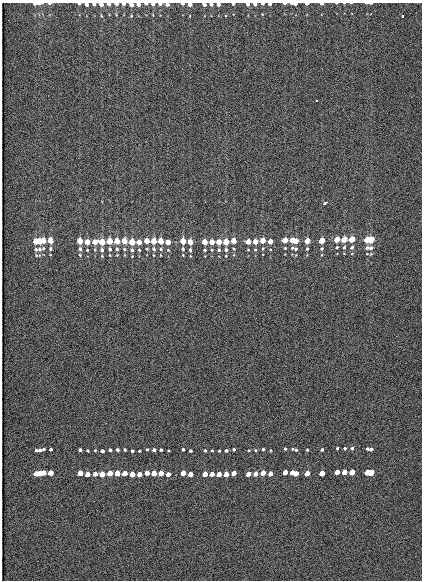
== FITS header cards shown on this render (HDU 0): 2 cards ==
NAXIS1  =                  420
NAXIS2  =                  578

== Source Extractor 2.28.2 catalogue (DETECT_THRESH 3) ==
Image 420 x 578 px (HDU 0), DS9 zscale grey, 1 PNG px = 1 image px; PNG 424 x 582 px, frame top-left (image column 1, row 578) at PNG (2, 3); no overlay
Background 207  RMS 12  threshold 34.7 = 3 sigma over >= 5 px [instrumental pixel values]
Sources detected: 191; all 191 listed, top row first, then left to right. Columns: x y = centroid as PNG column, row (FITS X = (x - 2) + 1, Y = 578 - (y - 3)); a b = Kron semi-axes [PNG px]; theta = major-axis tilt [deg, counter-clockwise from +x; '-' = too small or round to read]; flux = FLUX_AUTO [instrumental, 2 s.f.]
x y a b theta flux
35 3 3 3 - 4400
39 3 6 2 1 5100
49 3 3 2 - 1700
284 3 3 2 - 2400
336 3 3 2 - 610
344 3 3 2 - 570
351 3 3 2 - 620
369 3 7 2 0 3300
79 4 3 2 - 4700
87 4 4 3 - 7400
94 4 3 3 - 4800
101 4 4 3 - 15000
109 4 3 2 - 6600
116 4 3 2 - 6200
124 4 3 2 - 4800
131 4 4 3 - 13000
138 4 4 3 - 7400
146 4 4 2 - 3400
153 4 3 2 - 7600
160 4 4 2 - 6500
167 4 4 3 - 5400
182 4 3 2 - 6800
190 4 4 3 - 13000
204 4 4 3 - 9700
211 4 4 3 - 7000
218 4 3 3 - 8100
233 4 3 2 - 5300
248 4 3 3 - 6000
255 4 3 3 - 6800
262 4 3 2 - 4100
270 4 3 3 - 4300
295 4 6 2 -3 8700
307 4 3 2 - 6200
321 4 4 2 - 6500
131 16 3 2 - 500
402 16 3 3 - 4500
317 101 2 2 - 680
325 203 4 3 - 6900
337 239 4 3 - 43000
344 239 4 3 - 51000
352 239 4 3 - 57000
50 240 10 4 -3 64000
263 240 4 4 - 52000
285 240 4 4 - 44000
294 240 7 4 -13 82000
322 240 4 3 - 58000
367 240 4 3 - 53000
371 240 4 3 - 70000
36 241 4 3 - 49000
40 241 7 4 14 110000
80 241 4 4 - 72000
110 241 4 4 - 73000
117 241 4 4 - 67000
124 241 4 4 - 51000
147 241 4 4 - 35000
154 241 4 4 - 71000
161 241 4 4 - 59000
183 241 4 4 - 64000
233 241 4 4 - 50000
255 241 4 4 - 35000
270 241 4 3 - 24000
307 241 4 3 - 49000
87 242 4 4 - 41000
95 242 4 4 - 27000
102 242 4 4 - 90000
132 242 4 4 - 72000
139 242 4 4 - 37000
168 242 4 4 - 30000
190 242 4 4 - 67000
205 242 4 4 - 50000
212 242 4 4 - 34000
219 242 4 4 - 43000
226 242 4 4 - 84000
248 242 4 4 - 31000
337 247 4 4 - 960
344 247 5 4 - 1300
352 247 5 4 - 1500
43 248 4 4 - 940
50 248 4 4 - 1200
263 248 4 3 - 1000
285 248 3 3 - 880
292 248 6 5 - 1100
367 248 6 5 - 1900
371 248 6 5 - 2000
36 249 6 5 - 1600
40 249 6 5 - 1900
80 249 4 4 - 1800
110 249 5 5 - 1800
117 249 4 3 - 1500
124 249 4 3 - 1200
147 249 3 3 - 800
154 249 5 4 - 1600
161 249 5 4 - 1400
183 249 5 4 - 1500
233 249 4 4 - 1100
270 249 3 2 - 510
296 249 4 3 - 980
307 249 3 3 - 1000
322 249 4 4 - 1300
87 250 3 3 - 810
102 250 5 5 - 2300
132 250 5 4 - 1800
139 250 4 3 - 770
168 250 5 3 - 720
190 250 4 3 - 1400
205 250 3 3 - 1200
212 250 4 4 - 830
219 250 4 4 - 1200
226 250 4 3 - 1900
248 250 3 2 - 600
255 250 4 3 - 910
80 255 4 3 - 650
117 255 3 3 - 550
153 255 3 2 - 540
190 256 4 2 - 540
226 256 5 4 - 780
337 448 3 3 - 1100
345 448 3 3 - 1300
352 448 4 4 - 1500
367 448 3 3 - 1500
43 449 4 3 - 960
51 449 3 3 - 1400
147 449 3 3 - 880
183 449 3 3 - 1500
234 449 3 3 - 1400
263 449 3 3 - 1300
285 449 3 3 - 1200
292 449 3 3 - 840
322 449 4 3 - 1500
371 449 4 3 - 2000
36 450 3 3 - 1300
40 450 4 3 - 1600
80 450 3 3 - 1800
95 450 4 3 - 690
110 450 3 3 - 1900
117 450 3 3 - 1800
125 450 3 3 - 1400
154 450 4 3 - 1900
161 450 3 3 - 1500
205 450 3 3 - 1200
212 450 3 3 - 770
226 450 3 3 - 2100
249 450 3 3 - 830
256 450 3 3 - 870
271 450 4 2 - 620
296 450 4 3 - 1400
307 450 3 3 - 1400
88 451 3 3 - 950
102 451 4 3 - 2300
132 451 3 3 - 1800
140 451 3 2 - 950
190 451 3 3 - 1500
219 451 3 3 - 880
43 472 4 3 - 12000
263 472 4 4 - 20000
285 472 4 4 - 17000
292 472 4 3 - 13000
337 472 4 4 - 16000
345 472 4 4 - 20000
352 472 4 4 - 22000
367 472 4 4 - 22000
371 472 4 3 - 25000
40 473 4 4 - 21000
51 473 5 4 - 20000
80 473 4 4 - 25000
110 473 4 4 - 27000
117 473 4 4 - 24000
125 473 4 4 - 19000
147 473 4 4 - 13000
154 473 4 4 - 25000
161 473 4 4 - 20000
183 473 4 4 - 24000
234 473 4 4 - 18000
270 473 4 4 - 8800
296 473 4 4 - 18000
307 473 4 4 - 20000
322 473 4 4 - 21000
36 474 4 4 - 19000
88 474 4 4 - 13000
95 474 4 4 - 9700
102 474 4 4 - 33000
132 474 4 4 - 27000
139 474 4 4 - 14000
168 474 4 4 - 10000
191 474 4 4 - 21000
205 474 4 4 - 18000
212 474 4 4 - 11000
219 474 4 4 - 14000
226 474 4 4 - 30000
249 474 4 4 - 12000
256 474 4 4 - 13000
At the frame edge (FLAGS 8, measured only in part): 34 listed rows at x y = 35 3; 39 3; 49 3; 284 3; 336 3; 344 3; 351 3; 369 3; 79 4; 87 4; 94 4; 101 4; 109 4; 116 4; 124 4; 131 4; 138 4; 146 4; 153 4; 160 4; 167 4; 182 4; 190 4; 204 4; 211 4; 218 4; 233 4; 248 4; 255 4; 262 4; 270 4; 295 4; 307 4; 321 4